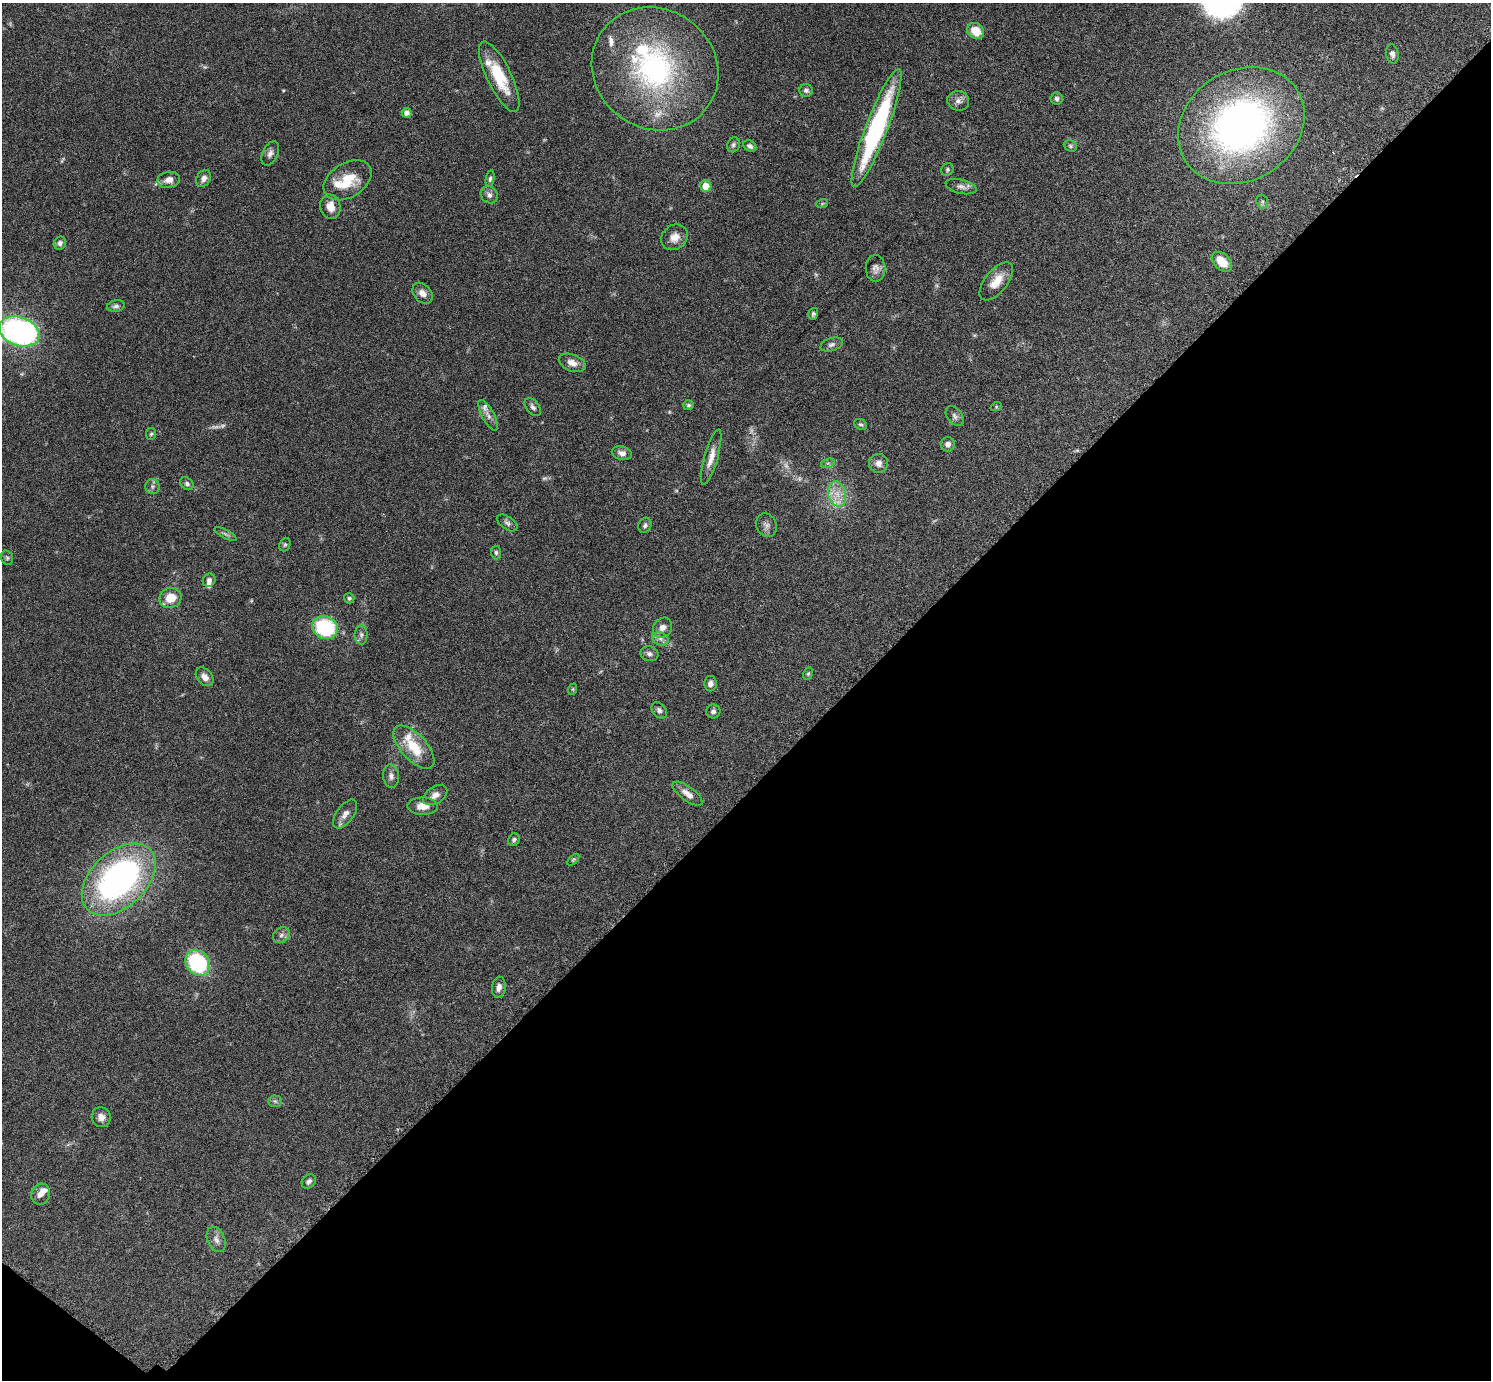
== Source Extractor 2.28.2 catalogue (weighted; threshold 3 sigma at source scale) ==
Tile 15 of 4 x 4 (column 3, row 4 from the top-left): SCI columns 2998-4486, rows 314-1691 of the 5992 x 5996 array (HDU 1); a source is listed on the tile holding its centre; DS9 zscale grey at full resolution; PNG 1493 x 1382 px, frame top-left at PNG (2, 3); each listed source drawn as its Kron ellipse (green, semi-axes under 4 px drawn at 4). Shown black and unused: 44% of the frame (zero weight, under 3 of 6 exposures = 2% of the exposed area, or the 3 px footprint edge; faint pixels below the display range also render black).
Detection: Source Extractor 2.28.2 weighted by HDU 2 'WHT'; one run over the whole footprint, this tile lists its part. Background 0.0705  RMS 0.0029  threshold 0.012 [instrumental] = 3 sigma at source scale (4.09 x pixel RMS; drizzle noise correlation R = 1.36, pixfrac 0.8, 0.05/0.05 arcsec/px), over >= 5 px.
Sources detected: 103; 5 too faint to see at this stretch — neither listed nor drawn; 9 inside a brighter listed object's ellipse — not listed separately; the other 89 listed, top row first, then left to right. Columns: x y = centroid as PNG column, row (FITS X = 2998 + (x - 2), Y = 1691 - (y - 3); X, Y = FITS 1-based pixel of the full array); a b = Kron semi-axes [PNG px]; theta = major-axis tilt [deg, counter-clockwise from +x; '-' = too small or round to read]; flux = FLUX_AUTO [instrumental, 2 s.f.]
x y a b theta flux
976 31 9 7 -40 4.5
1392 54 10 6 -78 0.98
655 69 65 59 -36 56
499 77 38 12 -64 11
806 90 6 6 - 0.69
1057 99 6 6 - 0.72
958 101 11 10 - 1.4
406 113 5 5 - 1.4
1241 125 66 55 33 110
876 128 63 11 69 41
733 145 8 6 66 0.59
750 146 7 5 -28 0.81
1070 146 7 5 -23 0.49
270 153 13 7 64 1.3
947 170 6 6 - 0.52
204 178 9 6 57 1.3
490 179 8 4 80 0.56
169 180 11 8 10 2.3
348 180 26 17 32 7.8
706 186 6 5 - 4.6
961 187 16 7 -14 1.3
489 195 9 8 - 1.1
1262 202 7 5 -71 0.58
822 204 6 3 19 0.34
330 207 12 10 -75 2.9
674 237 14 12 38 2.7
60 243 6 6 - 0.84
1222 262 12 8 -44 4.8
876 268 13 10 -89 1.4
996 281 23 11 51 4
422 293 12 8 -47 1.8
116 306 9 5 9 0.77
813 314 6 4 74 0.5
19 331 21 14 -20 83
832 345 11 6 19 1
572 363 14 8 -21 2.1
689 405 5 5 - 0.52
533 407 10 6 -51 0.92
996 407 6 3 18 0.29
488 415 17 6 -61 1.5
955 416 11 7 -51 1
861 424 7 5 -30 0.47
151 434 6 5 - 0.39
948 444 7 7 - 1.2
622 453 10 6 -15 1.3
711 457 28 6 74 2.8
828 463 7 4 17 0.49
878 463 9 9 - 1.5
187 484 7 5 -34 0.67
152 487 7 7 - 0.74
837 494 13 8 -73 3
507 523 11 6 -35 0.85
645 525 8 6 64 0.69
766 525 12 10 -65 1.3
226 534 12 4 -28 0.62
285 545 7 5 67 0.49
496 552 7 5 -87 0.53
7 558 7 5 -73 0.49
209 580 7 6 - 0.98
170 598 11 10 - 4.6
349 598 5 5 - 0.53
325 627 13 11 -23 23
662 628 11 9 52 1.8
361 635 10 6 -90 0.99
660 639 8 6 -21 1.1
649 654 9 7 -15 0.98
808 674 6 4 63 0.37
205 677 10 7 -49 1.8
710 684 7 6 - 1.3
573 689 6 3 72 0.32
659 710 9 6 -50 0.85
713 711 7 7 - 0.75
414 747 27 13 -48 8.2
391 776 12 7 -82 1.2
687 794 18 7 -36 2
435 795 13 8 31 1.7
423 806 15 8 -1 2.7
345 814 16 8 54 1.8
514 840 6 5 - 0.64
573 860 7 3 45 0.33
119 879 43 27 43 86
281 935 9 7 36 0.97
198 963 14 11 -51 26
499 987 10 6 80 1.4
275 1101 6 6 - 0.59
101 1117 10 9 - 1.7
309 1181 8 6 47 0.85
41 1194 11 9 73 2
216 1239 13 8 -67 1.6
Isophote crosses this tile's border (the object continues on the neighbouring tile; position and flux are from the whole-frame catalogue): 1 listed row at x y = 19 331